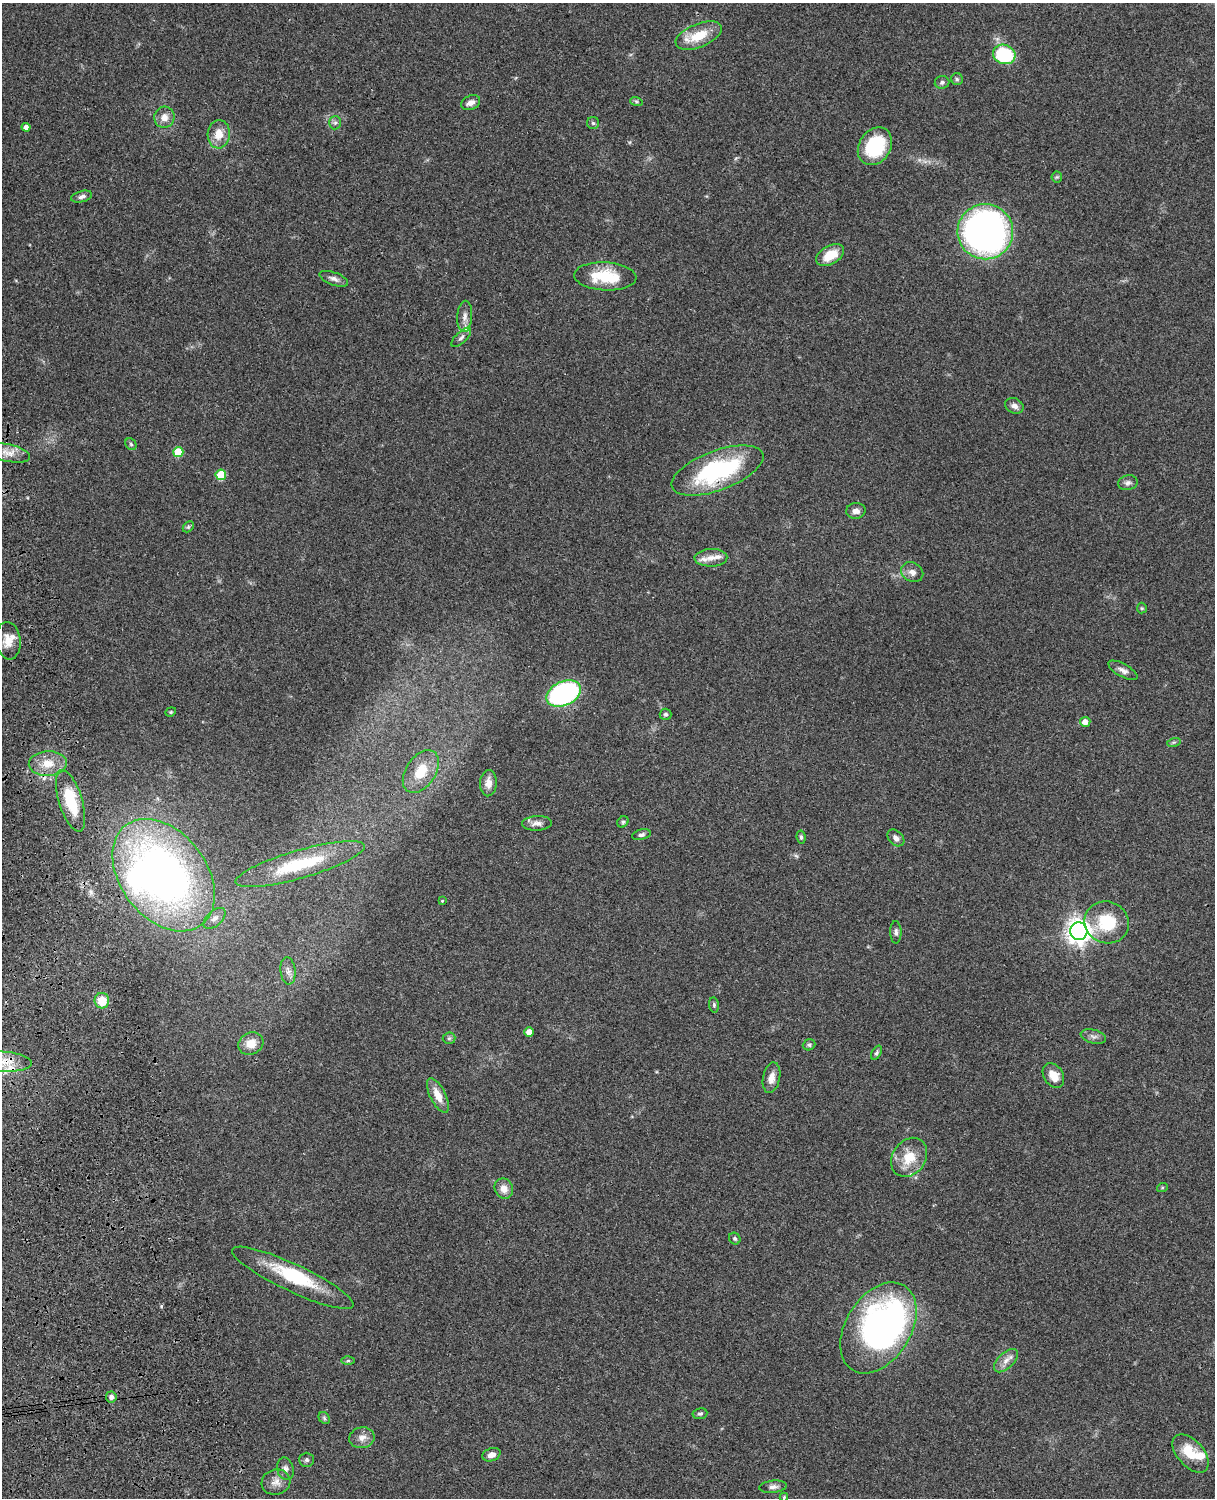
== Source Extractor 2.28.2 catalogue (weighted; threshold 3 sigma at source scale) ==
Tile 7 of 4 x 3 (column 3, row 2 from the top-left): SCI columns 2545-3757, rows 1773-3268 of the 5088 x 4927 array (HDU 1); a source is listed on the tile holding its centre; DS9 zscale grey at full resolution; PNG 1217 x 1500 px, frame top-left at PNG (2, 3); each listed source drawn as its Kron ellipse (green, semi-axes under 4 px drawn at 4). Shown black and unused: <1% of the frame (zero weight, under 3 of 4 exposures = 6% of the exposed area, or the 3 px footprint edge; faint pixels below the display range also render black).
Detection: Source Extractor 2.28.2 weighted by HDU 2 'WHT'; one run over the whole footprint, this tile lists its part. Background 0.0986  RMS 0.0064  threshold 0.0286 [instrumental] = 3 sigma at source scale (4.5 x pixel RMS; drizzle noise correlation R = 1.50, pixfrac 1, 0.05/0.05 arcsec/px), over >= 5 px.
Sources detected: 97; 3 inside a brighter object's white glare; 1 cosmic-ray / hot-pixel residue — neither listed nor drawn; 6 inside a brighter listed object's ellipse — not listed separately; the other 87 listed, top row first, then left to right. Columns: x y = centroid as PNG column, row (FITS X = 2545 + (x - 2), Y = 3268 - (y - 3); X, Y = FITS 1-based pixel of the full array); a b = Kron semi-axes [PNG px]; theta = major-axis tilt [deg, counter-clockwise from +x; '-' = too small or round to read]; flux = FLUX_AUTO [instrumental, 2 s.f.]
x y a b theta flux
699 36 24 11 22 16
1004 54 11 9 -18 43
957 79 6 6 - 1.3
942 82 7 6 - 1.7
636 101 6 4 -19 0.96
471 103 10 7 23 3.4
164 117 10 10 - 5.4
335 123 7 6 - 1.6
593 123 6 6 - 1.2
26 127 4 4 - 3.4
219 134 14 11 86 9
875 146 20 15 56 38
1057 177 5 5 - 0.92
82 197 11 5 15 2.2
985 232 28 27 - 250
830 255 15 9 30 13
605 276 31 14 -3 27
334 279 15 6 -20 2.8
465 316 15 7 86 4
461 337 12 5 44 2.2
1014 406 9 7 -26 3.2
131 444 6 5 - 1.1
178 452 5 5 - 19
9 453 21 8 -12 6.6
717 470 48 20 20 77
221 475 5 5 - 24
1128 483 10 7 11 2.4
856 511 10 7 4 3.4
188 527 6 4 45 0.99
711 558 16 8 2 4.7
912 572 11 9 -30 3.6
1142 608 5 5 - 0.74
8 641 19 12 -83 8.2
1123 670 16 6 -29 3.2
564 693 18 12 25 120
171 712 5 4 - 0.79
666 714 6 5 - 1.2
1085 722 5 5 - 4.8
1174 742 7 4 18 1.1
48 763 19 12 2 11
421 771 24 15 56 14
488 783 13 8 87 4.4
71 801 32 11 -73 26
623 822 6 5 - 1.1
537 823 15 7 3 3.7
641 835 9 5 13 1.8
801 837 6 4 -83 1.2
896 838 10 7 -43 3
300 864 67 14 16 41
164 875 62 43 -52 380
442 901 3 3 - 0.62
215 918 13 7 43 3.7
1107 922 22 21 - 27
1079 931 9 8 - 510
896 932 11 5 -88 2.1
288 971 13 7 -84 3.3
102 1001 8 7 - 12
714 1005 7 5 -82 1.2
529 1032 5 4 - 5.6
1093 1036 13 6 -14 2.7
449 1038 6 5 - 1.2
251 1044 13 11 27 7.8
809 1045 6 5 - 1.2
877 1053 8 4 60 1.3
2 1061 29 10 -4 12
1053 1076 13 9 -58 8.4
771 1078 15 8 78 5.3
438 1095 19 8 -64 8.4
909 1157 21 16 55 15
1162 1188 5 3 - 0.64
504 1189 10 9 - 5.4
735 1239 6 5 - 1.2
293 1278 67 14 -25 35
878 1328 50 32 58 200
348 1361 6 4 0 0.98
1006 1361 15 8 44 4.6
111 1397 5 5 - 1.9
700 1414 7 5 9 1.3
324 1418 6 5 - 1.1
362 1438 13 10 9 4.6
1191 1453 23 13 -48 16
491 1455 9 6 18 4.1
307 1460 7 7 - 1.5
285 1469 11 8 -76 2.7
276 1482 14 12 16 5.5
773 1487 14 6 6 2.7
784 1497 4 4 - 0.8
Overlapping masked pixels (flux is a lower limit): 3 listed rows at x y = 717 470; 164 875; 2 1061
Isophote crosses this tile's border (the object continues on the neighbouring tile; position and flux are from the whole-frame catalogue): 1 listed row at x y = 2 1061